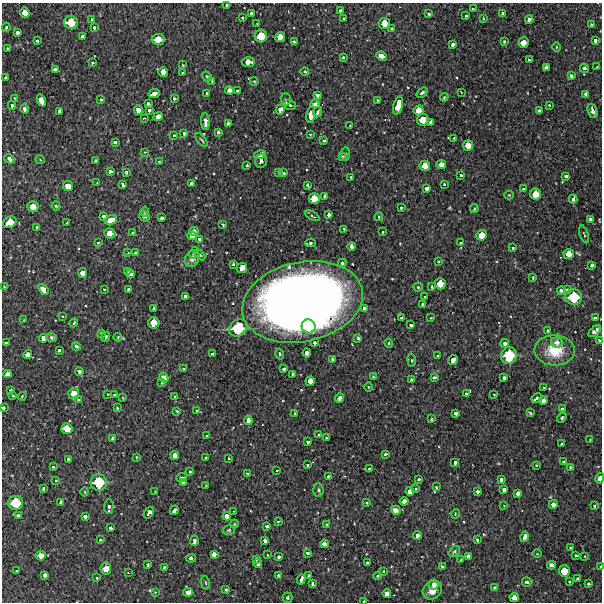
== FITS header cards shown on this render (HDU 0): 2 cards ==
NAXIS1  =                  600 / Width of image
NAXIS2  =                  600 / Height of image

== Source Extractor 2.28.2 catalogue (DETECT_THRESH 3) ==
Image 600 x 600 px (HDU 0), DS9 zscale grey, 1 PNG px = 1 image px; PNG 604 x 604 px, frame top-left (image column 1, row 600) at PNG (2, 3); each listed source drawn as its Kron ellipse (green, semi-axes under 4 px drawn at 4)
Background 4710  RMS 210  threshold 625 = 3 sigma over >= 5 px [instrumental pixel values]
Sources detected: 387; all 387 listed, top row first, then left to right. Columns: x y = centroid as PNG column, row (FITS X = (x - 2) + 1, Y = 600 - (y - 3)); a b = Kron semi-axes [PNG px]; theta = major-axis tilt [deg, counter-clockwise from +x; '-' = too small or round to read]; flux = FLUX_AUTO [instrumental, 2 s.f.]
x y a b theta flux
227 6 4 3 - 2.3e+04
473 9 3 2 - 1.3e+04
340 11 4 4 - 7.6e+04
25 13 5 4 - 1.6e+05
252 13 4 4 - 5.6e+04
502 13 3 2 - 1.5e+04
429 14 3 3 - 1.7e+04
466 16 3 3 - 2.2e+04
243 18 3 3 - 1.9e+04
344 18 3 3 - 1.9e+04
483 18 3 2 - 1.1e+04
91 19 3 3 - 2.8e+04
529 19 4 4 - 5.2e+04
71 22 7 6 - 4.0e+05
385 23 5 5 - 2.5e+05
257 24 3 2 - 1.4e+04
592 25 3 3 - 3.3e+04
6 27 5 3 - 1.6e+04
94 28 3 2 - 1.4e+04
392 28 3 2 - 1.6e+04
17 33 4 3 - 6.7e+04
82 36 3 3 - 1.8e+04
261 36 6 6 - 3.4e+05
280 37 5 5 - 2.0e+05
158 39 6 5 - 2.6e+05
595 40 4 3 - 5.0e+04
37 41 3 3 - 2.2e+04
294 41 3 3 - 4.1e+04
504 41 3 2 - 1.6e+04
523 43 5 5 - 1.8e+05
453 45 4 4 - 5.7e+04
556 47 5 3 - 1.3e+04
7 48 3 3 - 2.3e+04
381 56 6 4 -25 8.9e+04
343 58 3 3 - 2.2e+04
529 60 3 3 - 1.5e+04
248 62 6 4 -1 1.5e+05
92 63 3 2 - 1.3e+04
183 65 3 3 - 1.1e+04
597 67 3 2 - 1.2e+04
546 68 4 4 - 7.0e+04
584 68 5 4 - 2.8e+04
55 69 4 4 - 7.7e+04
163 72 5 4 - 1.7e+05
305 72 4 3 - 1.9e+04
182 73 2 2 - 1.2e+04
207 76 5 4 - 2.1e+04
571 76 4 3 - 2.6e+04
6 77 3 3 - 2.2e+04
212 81 3 2 - 1.2e+04
254 81 4 3 - 1.1e+04
229 90 4 4 - 1.1e+05
237 91 3 2 - 1.7e+04
461 92 3 2 - 1.1e+04
207 93 3 3 - 2.7e+04
422 93 6 4 40 4.1e+04
154 94 6 4 24 1.0e+05
586 94 4 3 - 3.2e+04
317 95 4 4 - 2.9e+04
444 97 4 3 - 1.3e+04
14 98 3 2 - 9.6e+03
174 98 3 3 - 3.1e+04
286 99 6 5 - 3.4e+04
41 100 6 4 -67 1.9e+05
101 100 3 3 - 2.1e+04
378 100 3 2 - 1.3e+04
148 104 4 3 - 2.2e+04
315 104 4 4 - 4.7e+04
290 105 6 5 - 3.3e+04
549 105 3 3 - 1.1e+04
12 106 4 3 - 2.3e+04
398 106 9 4 75 2.9e+05
24 109 4 4 - 3.6e+04
280 109 5 4 - 4.6e+04
138 110 4 4 - 1.2e+05
149 110 4 3 - 3.3e+04
419 110 5 5 - 1.8e+05
59 111 4 3 - 6.7e+04
539 111 4 4 - 6.8e+04
593 111 7 4 -70 5.9e+04
318 112 5 3 - 2.8e+04
311 114 8 4 81 1.5e+05
158 117 5 4 - 1.1e+05
144 118 3 2 - 9.4e+03
423 120 6 5 - 2.6e+05
205 121 8 3 -86 9.7e+04
431 122 4 4 - 8.6e+04
228 123 3 3 - 4.0e+04
350 126 3 3 - 1.3e+04
218 132 4 3 - 2.4e+04
184 133 4 3 - 5.3e+04
310 134 3 3 - 1.3e+04
174 135 3 3 - 1.7e+04
454 138 3 2 - 1.1e+04
202 140 8 3 -52 2.1e+04
324 141 4 3 - 2.0e+04
115 142 4 3 - 4.6e+04
468 145 5 5 - 1.9e+05
145 152 3 2 - 9.9e+03
346 154 6 4 84 2.3e+04
260 155 6 4 14 8.2e+04
343 156 4 4 - 1.6e+04
10 159 5 4 - 4.4e+04
40 160 4 3 - 1.1e+04
95 160 3 2 - 1.3e+04
159 161 3 2 - 7.7e+03
261 161 7 5 76 4.1e+04
441 164 5 4 - 1.5e+05
247 165 3 3 - 2.2e+04
425 166 5 5 - 1.9e+05
110 171 4 3 - 4.8e+04
126 172 3 3 - 1.9e+04
278 172 3 3 - 2.5e+04
284 173 3 3 - 2.3e+04
461 175 3 3 - 2.5e+04
566 176 4 3 - 3.0e+04
351 177 3 2 - 1.3e+04
97 183 3 2 - 8.3e+03
191 183 4 3 - 2.6e+04
444 184 3 2 - 1.6e+04
123 185 4 3 - 2.3e+04
307 185 3 3 - 2.7e+04
68 186 5 5 - 1.9e+05
427 188 4 4 - 7.3e+04
524 189 3 3 - 2.6e+04
536 194 5 5 - 2.5e+05
509 195 4 4 - 1.5e+04
325 196 4 3 - 2.7e+04
314 198 5 5 - 2.4e+05
573 199 4 3 - 4.4e+04
56 206 4 4 - 1.7e+04
33 207 6 5 - 2.8e+05
401 208 3 3 - 2.8e+04
474 209 4 3 - 1.6e+04
145 212 5 3 - 2.3e+04
329 215 4 3 - 6.1e+04
104 216 4 4 - 7.4e+04
144 216 6 5 - 3.8e+04
312 216 8 3 -29 2.1e+04
379 217 4 3 - 1.5e+04
161 218 3 3 - 5.0e+04
590 219 4 3 - 3.0e+04
111 220 6 4 19 1.9e+05
10 222 7 5 28 2.5e+05
67 223 3 2 - 8.4e+03
223 224 4 2 - 1.8e+04
37 227 4 4 - 5.7e+04
344 229 3 2 - 1.2e+04
194 231 5 4 - 1.2e+05
383 232 3 3 - 2.1e+04
110 233 6 5 - 1.8e+05
133 233 3 3 - 2.1e+04
584 234 9 3 -72 1.7e+04
482 235 5 5 - 2.1e+05
192 236 4 4 - 1.2e+05
199 239 3 3 - 2.4e+04
98 243 4 3 - 1.1e+04
310 243 5 4 - 3.3e+04
460 243 3 2 - 1.4e+04
352 246 4 3 - 7.7e+04
513 248 3 3 - 1.8e+04
135 252 3 3 - 1.5e+04
128 253 3 3 - 1.1e+04
194 253 6 4 80 2.5e+04
569 254 5 5 - 1.9e+05
200 255 6 4 -45 1.8e+04
192 259 8 7 - 9.0e+04
438 261 3 3 - 1.6e+04
342 263 4 3 - 2.3e+04
233 264 3 2 - 2.3e+04
592 265 4 3 - 4.5e+04
242 268 5 5 - 1.9e+05
127 272 4 3 - 1.3e+04
82 273 5 4 - 1.4e+05
130 274 4 4 - 3.0e+04
533 278 3 2 - 1.2e+04
440 284 5 5 - 2.5e+05
4 286 4 3 - 1.1e+04
418 287 4 4 - 1.8e+04
432 287 3 2 - 1.7e+04
104 289 3 2 - 9.9e+03
43 290 6 4 -53 1.2e+05
129 290 4 4 - 6.3e+04
561 290 4 4 - 6.8e+04
567 290 3 3 - 3.3e+04
185 296 4 4 - 8.3e+04
425 297 3 2 - 1.3e+04
574 297 8 8 - 6.0e+05
302 302 61 40 12 2.1e+07
422 304 3 3 - 2.0e+04
154 309 4 3 - 5.4e+04
364 309 4 4 - 8.1e+04
63 316 3 2 - 1.6e+04
402 318 4 3 - 3.9e+04
431 318 3 2 - 1.3e+04
595 318 4 4 - 6.0e+04
24 320 3 2 - 1.3e+04
74 323 4 3 - 1.4e+04
154 323 6 5 - 2.8e+05
411 325 4 3 - 4.2e+04
309 326 7 6 - 3.6e+05
238 328 10 8 39 7.1e+05
548 330 3 3 - 2.6e+04
595 331 7 4 41 6.2e+04
101 333 4 3 - 1.6e+04
52 337 5 4 - 3.0e+04
106 337 5 2 - 2.3e+04
118 337 4 3 - 1.1e+04
44 338 4 4 - 1.0e+05
358 338 3 3 - 2.5e+04
599 340 4 3 - 2.1e+04
557 342 6 5 - 9.5e+04
6 343 4 3 - 1.6e+04
315 343 3 3 - 3.6e+04
389 343 4 4 - 1.6e+04
505 343 4 4 - 4.0e+04
76 346 4 4 - 5.6e+04
555 350 20 15 -2 4.5e+05
59 351 3 3 - 2.7e+04
307 353 4 4 - 7.9e+04
212 354 3 3 - 1.2e+04
280 354 5 4 - 2.3e+04
28 355 4 4 - 1.2e+05
438 355 2 2 - 1.2e+04
509 356 8 8 - 6.6e+05
333 359 4 3 - 3.5e+04
412 360 6 3 -83 1.7e+04
453 360 5 4 - 1.1e+05
183 369 4 3 - 1.3e+04
284 369 4 3 - 3.3e+04
79 371 4 3 - 5.3e+04
7 374 4 4 - 5.8e+04
293 374 3 3 - 1.9e+04
164 377 5 4 - 9.0e+04
373 377 3 3 - 1.1e+04
434 377 4 3 - 3.6e+04
504 378 3 3 - 2.4e+04
412 380 3 3 - 3.7e+04
310 381 5 4 - 1.4e+05
162 383 3 3 - 1.4e+04
368 387 5 3 - 1.1e+04
544 387 3 2 - 1.7e+04
11 390 3 3 - 4.3e+04
466 393 4 3 - 1.6e+04
74 394 5 5 - 2.0e+05
108 394 3 2 - 8.6e+03
114 394 3 2 - 1.5e+04
494 394 3 2 - 1.4e+04
13 396 3 2 - 1.6e+04
22 396 4 3 - 1.3e+04
175 397 4 2 - 1.1e+04
123 398 3 2 - 9.5e+03
340 398 4 3 - 3.9e+04
537 398 5 3 - 4.5e+04
78 400 4 3 - 1.4e+04
543 401 4 4 - 7.6e+04
3 408 4 3 - 4.2e+04
117 408 3 3 - 1.1e+04
562 409 4 3 - 4.7e+04
177 411 4 3 - 1.5e+04
197 411 4 2 - 1.1e+04
295 413 3 2 - 1.1e+04
456 413 4 4 - 7.8e+04
530 413 3 2 - 1.5e+04
562 418 5 4 - 3.1e+04
431 419 3 3 - 2.0e+04
248 420 4 4 - 8.5e+04
67 429 6 5 - 2.3e+05
319 434 3 2 - 1.1e+04
206 436 3 2 - 1.4e+04
113 438 4 3 - 5.6e+04
326 438 3 3 - 2.2e+04
590 440 3 3 - 1.1e+04
308 442 4 3 - 5.0e+04
561 444 2 2 - 1.5e+04
385 454 3 3 - 3.1e+04
175 456 4 4 - 1.1e+05
136 457 3 2 - 1.0e+04
205 458 3 2 - 1.1e+04
229 458 3 2 - 1.2e+04
68 459 3 3 - 1.6e+04
455 462 4 3 - 3.4e+04
564 462 3 3 - 2.7e+04
307 465 3 3 - 1.7e+04
536 465 3 2 - 1.3e+04
53 467 3 3 - 2.3e+04
570 467 3 3 - 1.4e+04
369 469 3 2 - 2.2e+04
277 470 3 2 - 1.1e+04
190 472 3 3 - 2.7e+04
247 474 3 3 - 1.7e+04
182 477 5 3 - 4.2e+04
329 477 4 3 - 6.2e+04
600 478 5 3 - 6.4e+04
418 479 3 3 - 3.2e+04
501 479 4 3 - 3.1e+04
56 480 4 3 - 1.2e+04
99 482 8 8 - 6.0e+05
183 483 4 3 - 4.9e+04
206 486 3 2 - 1.1e+04
436 487 3 2 - 1.4e+04
43 488 3 3 - 2.0e+04
416 489 3 3 - 2.0e+04
318 490 7 5 -84 2.9e+04
504 490 4 3 - 3.8e+04
155 491 3 2 - 7.6e+03
85 492 4 3 - 9.9e+03
410 492 4 4 - 9.4e+04
478 492 3 3 - 4.7e+04
518 494 4 4 - 7.5e+04
404 501 4 4 - 7.0e+04
61 502 4 3 - 4.9e+04
16 503 7 7 - 4.8e+05
367 503 3 2 - 1.6e+04
553 504 4 4 - 7.1e+04
109 506 7 4 86 3.9e+04
504 506 3 2 - 8.5e+03
595 506 3 3 - 2.8e+04
174 510 5 3 - 4.8e+04
396 510 5 4 - 1.1e+05
233 511 3 2 - 1.5e+04
149 513 6 4 53 5.4e+04
455 514 5 3 - 1.2e+04
18 515 3 3 - 5.0e+04
85 516 4 3 - 7.0e+04
227 516 4 4 - 9.3e+04
278 522 3 3 - 1.5e+04
234 524 4 4 - 1.3e+04
327 524 3 3 - 1.4e+04
267 526 3 3 - 4.4e+04
111 528 4 3 - 4.9e+04
229 530 6 4 16 2.3e+04
417 536 4 4 - 6.0e+04
524 537 5 3 - 8.8e+04
477 539 3 3 - 2.5e+04
100 540 3 3 - 1.6e+04
194 541 5 3 - 4.7e+04
265 541 4 3 - 5.8e+04
324 544 4 4 - 8.8e+04
570 547 3 3 - 1.2e+04
454 551 6 4 39 2.3e+04
307 553 3 3 - 3.7e+04
214 554 4 4 - 9.0e+04
537 554 5 3 - 1.2e+04
268 555 3 2 - 7.7e+03
576 555 3 3 - 2.3e+04
41 556 5 5 - 1.7e+05
585 556 3 2 - 1.1e+04
279 557 3 3 - 4.1e+04
468 557 4 3 - 7.2e+04
191 558 5 3 - 4.9e+04
256 559 3 3 - 1.5e+04
461 560 2 2 - 1.2e+04
258 563 4 4 - 4.0e+04
367 563 4 4 - 7.4e+04
148 565 3 3 - 1.6e+04
551 565 4 3 - 4.8e+04
442 566 4 3 - 1.9e+04
600 566 3 2 - 3.1e+04
164 567 3 3 - 1.4e+04
106 568 6 5 - 2.0e+05
17 571 3 3 - 2.6e+04
384 571 3 3 - 1.3e+04
564 571 6 5 - 2.8e+05
128 573 3 2 - 9.3e+03
45 575 4 4 - 7.7e+04
278 575 3 3 - 2.8e+04
309 576 3 3 - 1.4e+04
378 576 4 3 - 1.5e+04
97 578 3 3 - 1.6e+04
301 579 5 3 - 6.1e+04
577 579 3 3 - 1.2e+04
569 581 3 2 - 1.8e+04
527 582 5 4 - 3.3e+04
205 583 7 3 -80 1.7e+04
313 584 4 3 - 2.8e+04
434 584 5 4 - 8.6e+04
588 584 3 3 - 3.2e+04
495 587 4 3 - 4.3e+04
226 590 4 3 - 2.6e+04
432 590 10 8 36 1.4e+05
155 592 3 3 - 1.4e+04
188 592 5 4 - 1.4e+05
387 594 4 4 - 1.1e+05
514 597 5 4 - 1.4e+05
288 598 5 5 - 2.1e+04
364 601 3 2 - 1.6e+04
At the frame edge (FLAGS 8, measured only in part): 4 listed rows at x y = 3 408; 600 478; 600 566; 364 601